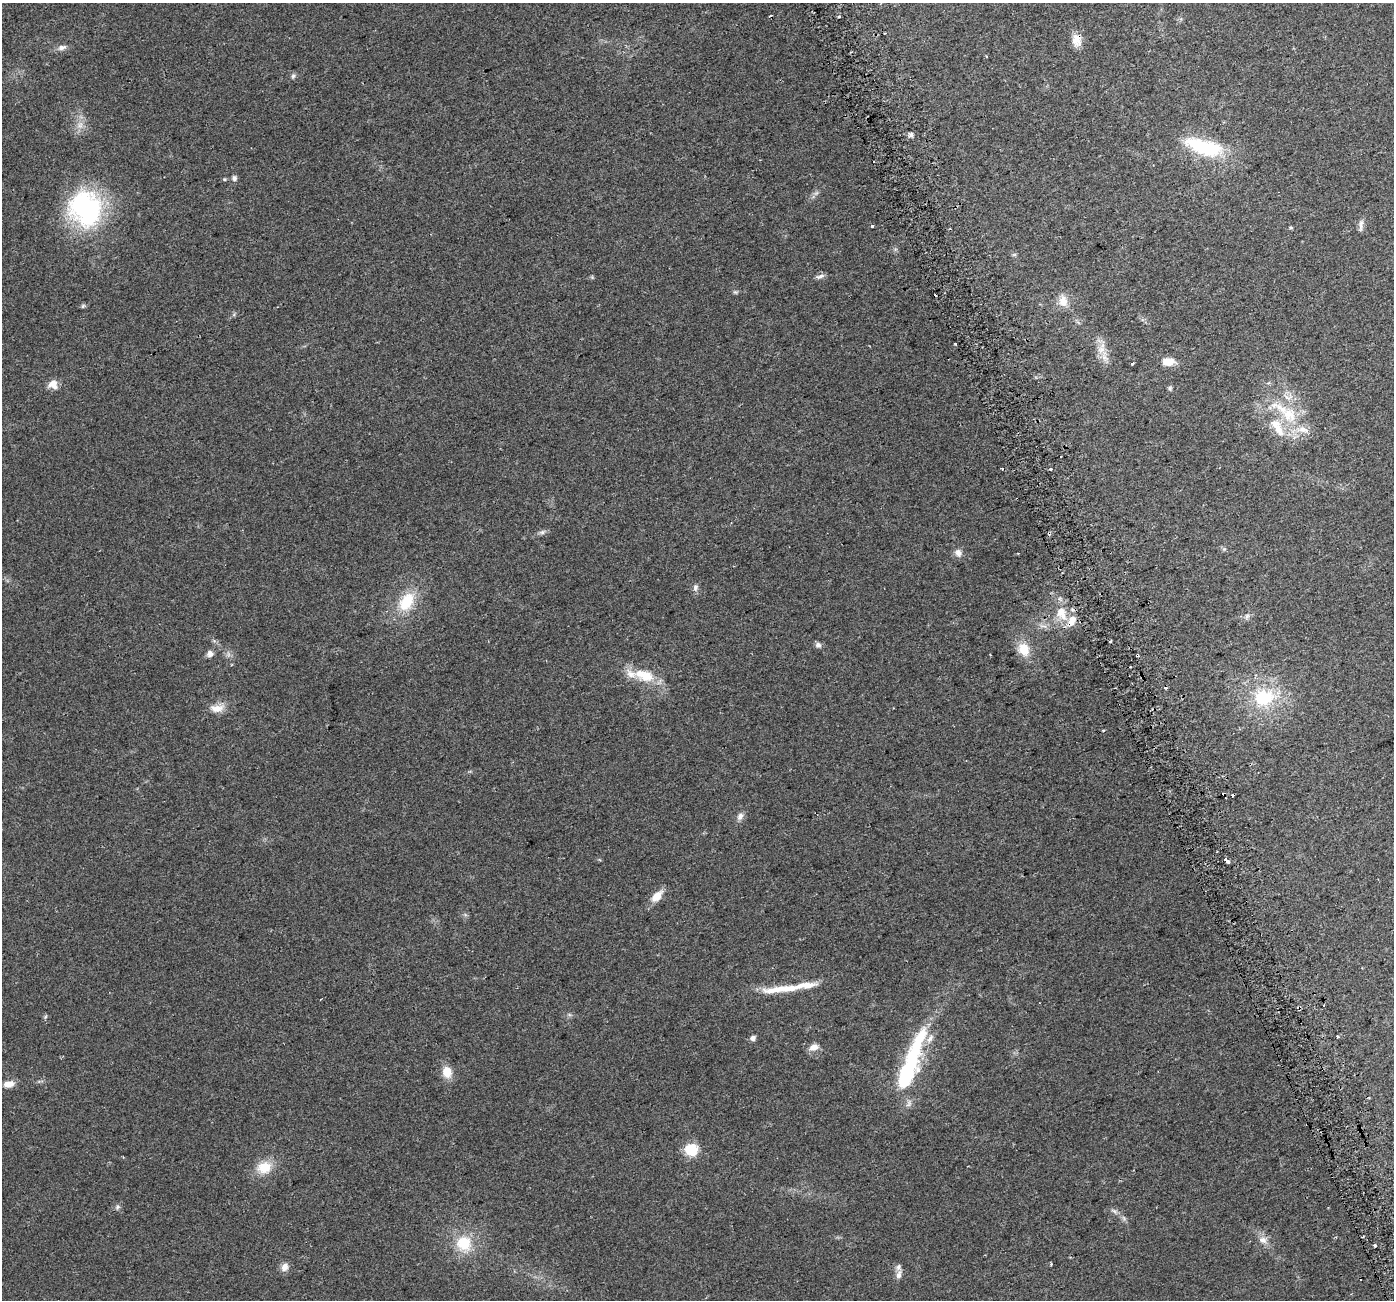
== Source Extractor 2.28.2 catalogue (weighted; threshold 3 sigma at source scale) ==
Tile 6 of 4 x 4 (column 2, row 2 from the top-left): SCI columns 1422-2813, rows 2694-3991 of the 5630 x 5441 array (HDU 1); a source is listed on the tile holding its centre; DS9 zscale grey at full resolution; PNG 1396 x 1302 px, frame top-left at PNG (2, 3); no overlay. Shown black and unused: <1% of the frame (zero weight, under 2 of 3 exposures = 2% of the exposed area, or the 3 px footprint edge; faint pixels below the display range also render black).
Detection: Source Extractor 2.28.2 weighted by HDU 2 'WHT'; one run over the whole footprint, this tile lists its part. Background 0.059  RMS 0.0083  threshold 0.0372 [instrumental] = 3 sigma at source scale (4.5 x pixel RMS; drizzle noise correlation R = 1.50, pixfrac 1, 0.0396/0.0396 arcsec/px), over >= 5 px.
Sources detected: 83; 14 cosmic-ray / hot-pixel residue — not listed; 12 inside a brighter listed object's ellipse — not listed separately; the other 57 listed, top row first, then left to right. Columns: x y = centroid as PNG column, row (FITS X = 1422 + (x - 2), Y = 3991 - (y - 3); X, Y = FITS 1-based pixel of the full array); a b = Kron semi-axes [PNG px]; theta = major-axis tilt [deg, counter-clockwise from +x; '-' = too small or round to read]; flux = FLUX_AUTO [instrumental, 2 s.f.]
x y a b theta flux
839 17 3 3 - 6.3
885 33 2 2 - 0.94
1077 40 17 11 -86 8.9
62 47 12 7 14 3.7
293 76 7 5 45 1.6
80 125 7 7 - 3.6
911 135 7 6 - 2.2
1204 147 50 18 -16 56
234 178 7 6 - 2.3
816 193 7 4 33 1.8
86 208 36 32 -64 130
1361 225 19 5 85 3.2
872 226 3 3 - 4.7
1291 228 5 3 - 0.9
1014 255 6 4 19 1
820 276 13 5 16 2.8
735 292 6 4 -42 1.2
1063 301 15 11 -81 9.2
83 306 6 5 - 1.3
955 344 3 2 - 0.8
1101 349 12 10 54 7.2
1168 362 15 9 1 9.8
1132 363 3 3 - 5.5
53 384 12 10 -22 6.6
1170 388 7 5 -89 1.4
1289 415 25 21 -53 33
542 532 8 5 36 2.1
1224 549 5 5 - 1.3
958 553 10 8 -70 4.5
695 587 10 7 84 2.8
407 602 25 16 59 27
1061 613 20 13 -69 15
1247 616 9 5 70 2.2
818 645 9 7 -21 2.6
1024 649 14 12 -67 15
210 654 8 7 - 3.6
647 676 20 16 -12 17
1264 697 25 18 7 44
217 708 20 10 5 8.6
740 816 10 7 61 3.7
1227 860 5 3 - 23
657 896 15 9 45 10
782 989 57 8 6 23
753 1038 6 5 - 3.1
814 1047 12 9 18 5.6
912 1059 93 13 70 75
447 1072 13 11 -77 11
8 1084 14 8 9 6.3
691 1150 6 6 - 71
264 1167 18 14 17 16
117 1207 7 5 24 1.8
1114 1211 8 4 -44 2
1263 1240 12 9 -25 5.8
464 1243 19 19 - 26
1051 1264 4 3 - 1
285 1267 10 9 - 5.2
899 1274 13 7 74 3.7
Overlapping masked pixels (flux is a lower limit): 1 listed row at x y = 1077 40
Unlisted compact peaks at least as high as the median listed source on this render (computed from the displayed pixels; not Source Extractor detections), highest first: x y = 224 179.